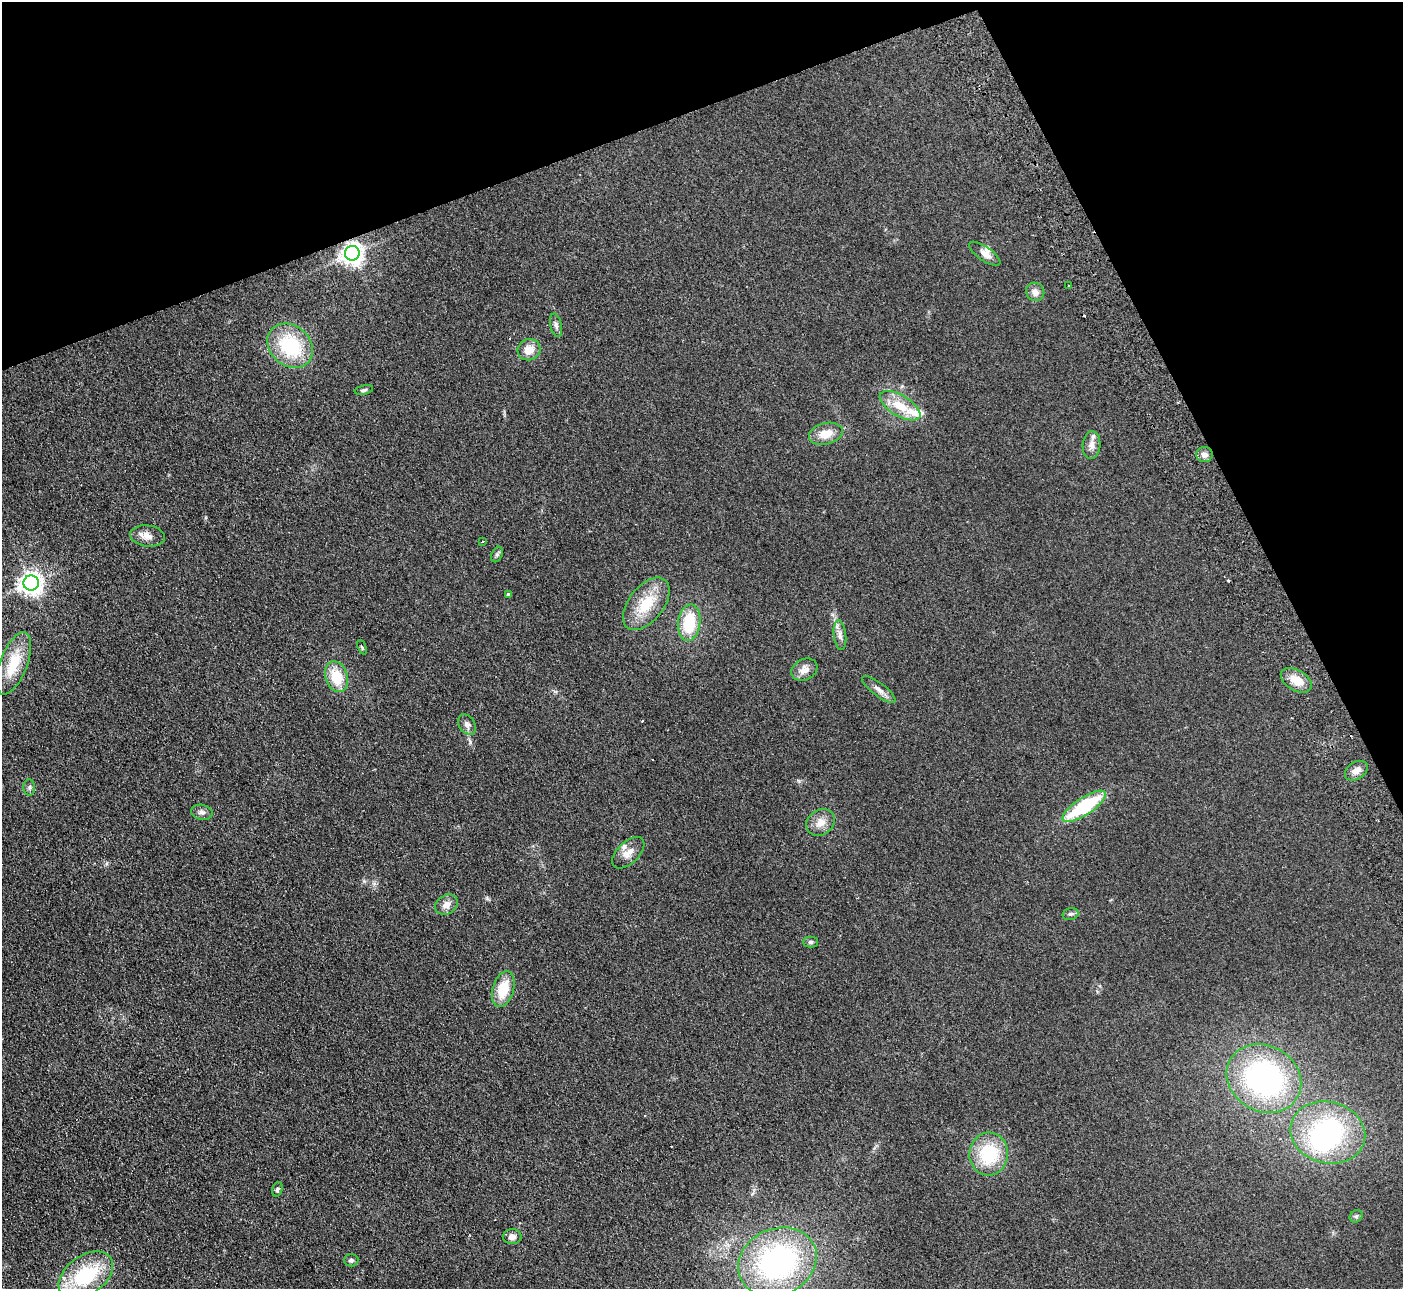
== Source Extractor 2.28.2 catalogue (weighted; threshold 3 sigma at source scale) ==
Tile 3 of 4 x 4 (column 3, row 1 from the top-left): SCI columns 2856-4256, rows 4044-5330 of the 5710 x 5643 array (HDU 1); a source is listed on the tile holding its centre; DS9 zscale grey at full resolution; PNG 1405 x 1291 px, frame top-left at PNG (2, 2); each listed source drawn as its Kron ellipse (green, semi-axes under 4 px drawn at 4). Shown black and unused: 20% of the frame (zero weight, under 2 of 3 exposures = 3% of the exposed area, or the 3 px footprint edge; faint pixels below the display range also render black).
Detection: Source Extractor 2.28.2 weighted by HDU 2 'WHT'; one run over the whole footprint, this tile lists its part. Background 0.0981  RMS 0.01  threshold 0.0467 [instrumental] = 3 sigma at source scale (4.5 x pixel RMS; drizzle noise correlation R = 1.50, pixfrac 1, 0.05/0.05 arcsec/px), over >= 5 px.
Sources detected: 55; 1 inside a brighter object's white glare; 4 cosmic-ray / hot-pixel residue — neither listed nor drawn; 4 inside a brighter listed object's ellipse — not listed separately; the other 46 listed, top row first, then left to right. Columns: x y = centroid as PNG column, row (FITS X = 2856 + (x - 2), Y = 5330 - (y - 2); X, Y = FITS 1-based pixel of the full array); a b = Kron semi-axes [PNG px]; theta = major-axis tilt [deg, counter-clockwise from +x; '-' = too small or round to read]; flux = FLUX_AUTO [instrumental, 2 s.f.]
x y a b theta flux
352 253 7 7 - 700
985 254 18 7 -35 7.2
1069 285 3 2 - 1
1035 292 9 9 - 6.1
556 325 12 5 -77 3.5
290 346 25 20 -42 66
529 350 11 10 - 12
364 390 9 4 11 2.2
900 406 23 10 -31 23
826 434 17 10 15 15
1091 445 14 9 86 6.8
1204 455 8 7 - 5.2
147 536 17 10 -8 8.3
482 542 3 3 - 2.7
497 554 8 5 64 2.1
31 583 8 7 - 760
509 594 4 3 - 2.3
646 604 30 17 51 35
689 623 18 11 84 41
840 635 15 6 -83 5
362 647 8 4 -67 1.4
14 663 33 13 69 34
804 670 13 10 28 8.1
337 677 16 11 -72 28
1296 680 17 10 -30 16
879 690 20 6 -37 6.1
467 725 11 8 -55 5
1356 771 12 8 32 7.2
29 787 8 6 88 2.5
1084 806 25 8 33 72
202 812 11 7 -11 3.8
821 822 15 12 36 11
628 853 20 10 44 9.6
446 905 12 9 34 7.3
1070 914 8 6 14 2.3
811 942 7 5 0 2.2
503 989 18 10 74 28
1264 1079 39 33 -29 200
1328 1133 38 31 -14 140
989 1154 21 19 84 53
277 1189 7 5 76 2.3
1356 1216 7 5 42 2.1
512 1237 9 7 -1 5.6
351 1260 7 6 - 2.6
777 1262 40 33 24 210
86 1275 30 19 35 73
Overlapping masked pixels (flux is a lower limit): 1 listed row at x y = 352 253
Isophote crosses this tile's border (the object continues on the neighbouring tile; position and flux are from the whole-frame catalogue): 1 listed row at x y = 86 1275